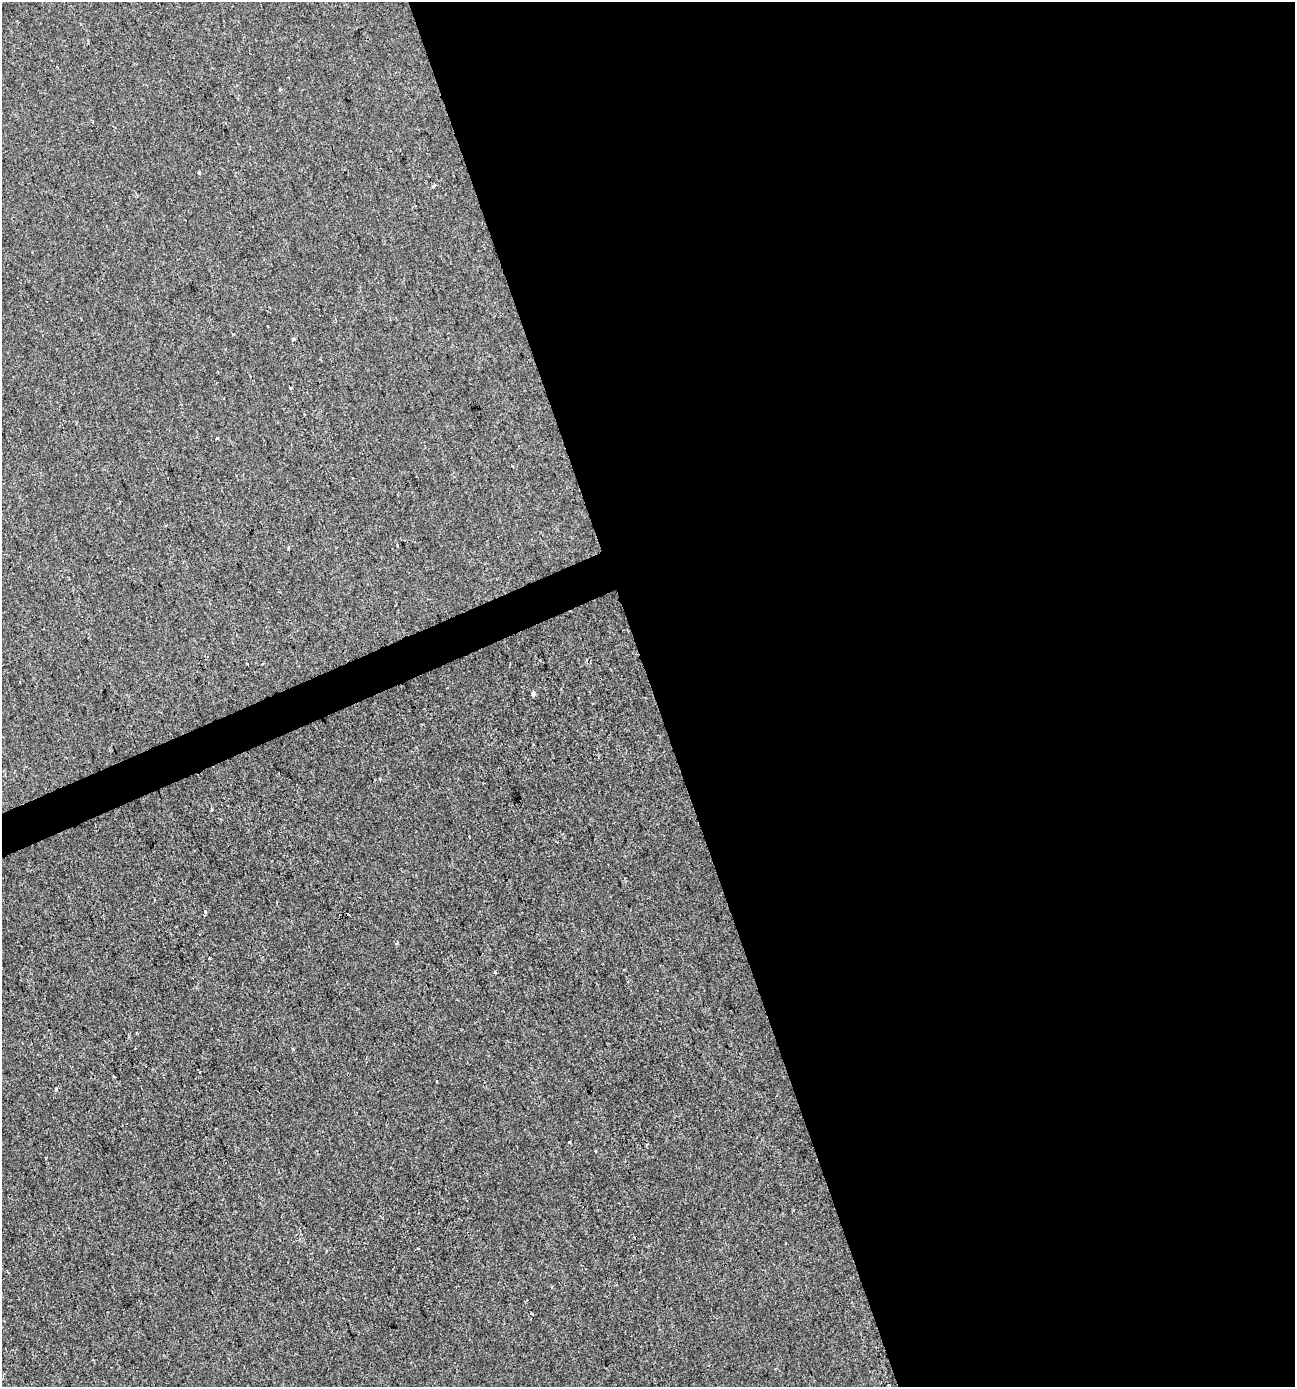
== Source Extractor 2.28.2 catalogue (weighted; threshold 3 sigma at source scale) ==
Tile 8 of 4 x 4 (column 4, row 2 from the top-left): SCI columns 3958-5250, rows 2770-4154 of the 5383 x 5538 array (HDU 1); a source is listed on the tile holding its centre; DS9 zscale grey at full resolution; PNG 1297 x 1389 px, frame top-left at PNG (2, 2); no overlay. Shown black and unused: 51% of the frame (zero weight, under 2 of 3 exposures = <1% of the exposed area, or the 3 px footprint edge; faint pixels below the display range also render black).
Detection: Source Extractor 2.28.2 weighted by HDU 2 'WHT'; one run over the whole footprint, this tile lists its part. Background -1.12e-04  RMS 0.0051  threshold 0.0231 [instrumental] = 3 sigma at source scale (4.5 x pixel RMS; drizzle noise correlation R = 1.50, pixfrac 1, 0.0396/0.0396 arcsec/px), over >= 5 px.
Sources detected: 19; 1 cosmic-ray / hot-pixel residue — not listed; the other 18 listed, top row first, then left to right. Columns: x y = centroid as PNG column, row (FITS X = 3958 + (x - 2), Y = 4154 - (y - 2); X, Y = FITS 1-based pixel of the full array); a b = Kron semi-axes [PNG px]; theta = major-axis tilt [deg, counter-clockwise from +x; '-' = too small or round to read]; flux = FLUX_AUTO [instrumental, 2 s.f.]
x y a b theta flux
280 90 4 4 - 0.56
199 172 3 3 - 0.98
434 186 6 3 28 1.3
268 326 3 2 - 0.51
293 339 4 3 - 2.8
290 388 3 2 - 1
217 438 4 3 - 1.1
288 548 4 3 - 0.81
533 694 5 4 - 1.3
211 809 4 3 - 1.3
205 911 4 3 - 0.53
397 943 5 4 - 0.67
210 958 2 2 - 0.51
56 1089 5 3 - 0.86
569 1142 3 3 - 0.7
596 1151 3 3 - 0.9
418 1248 3 2 - 0.53
531 1314 3 3 - 1.1
Unlisted compact peaks at least as high as the median listed source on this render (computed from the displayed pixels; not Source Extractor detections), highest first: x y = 293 1049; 495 972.